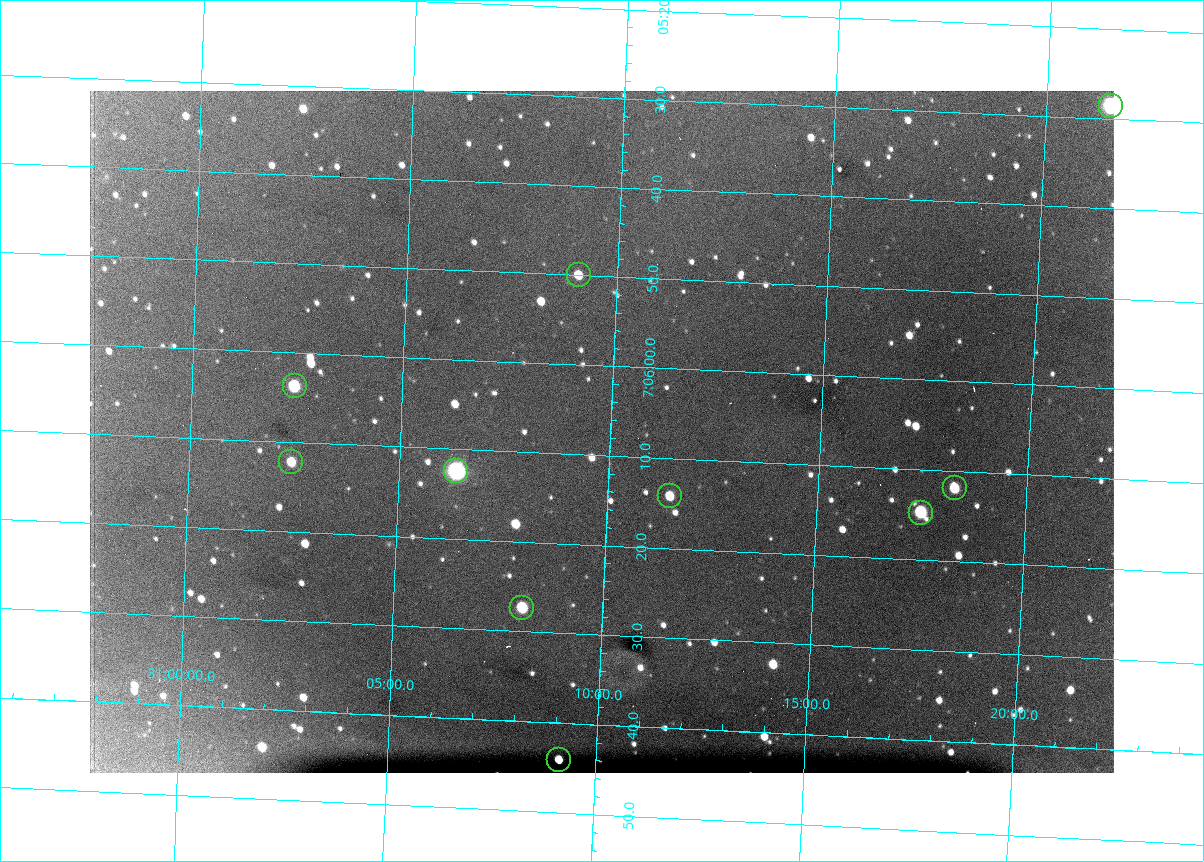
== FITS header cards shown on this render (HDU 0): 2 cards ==
NAXIS1  =                 1024 /fastest changing axis
NAXIS2  =                  682 /next to fastest changing axis

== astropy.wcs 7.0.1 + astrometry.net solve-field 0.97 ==
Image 1024 x 682 px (HDU 0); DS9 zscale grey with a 90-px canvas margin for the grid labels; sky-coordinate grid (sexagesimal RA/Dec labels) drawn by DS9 from the SOLVED WCS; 10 Tycho-2 reference stars matched to detected sources circled (green)
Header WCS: RA---TAN/DEC--TAN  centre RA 07:06:07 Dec +31:10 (106.53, +31.16 deg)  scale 1.44 arcsec/px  FOV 24.5' x 16.3'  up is -93 deg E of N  parity flipped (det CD > 0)
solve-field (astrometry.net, Tycho-2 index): VERIFIED the header's WCS against the Tycho-2 star catalogue (10 matches, 0 conflicts) and refined it, rather than solving blind
Solved WCS: RA---TAN-SIP/DEC--TAN-SIP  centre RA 07:06:07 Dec +31:10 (106.53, +31.16 deg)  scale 1.43 arcsec/px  FOV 24.4' x 16.3'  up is -92 deg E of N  parity flipped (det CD > 0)
The solver's refit moves the header's centre by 0.59 arcsec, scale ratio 0.9961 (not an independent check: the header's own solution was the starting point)
Tycho-2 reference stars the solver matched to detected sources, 10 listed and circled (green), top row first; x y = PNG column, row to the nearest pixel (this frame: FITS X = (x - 90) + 1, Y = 682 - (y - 91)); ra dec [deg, ICRS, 3 dp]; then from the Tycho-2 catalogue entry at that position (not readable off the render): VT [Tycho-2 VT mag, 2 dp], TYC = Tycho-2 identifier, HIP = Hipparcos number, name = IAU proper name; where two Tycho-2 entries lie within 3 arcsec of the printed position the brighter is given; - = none
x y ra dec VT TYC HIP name
1111 106 106.369 +31.359 8.79 2438-636-1 - -
579 275 106.458 +31.151 12.35 2438-728-1 - -
295 386 106.516 +31.041 10.39 2438-398-1 - -
291 462 106.551 +31.041 11.84 2438-663-1 - -
456 471 106.552 +31.106 9.20 2438-180-1 - -
955 488 106.550 +31.305 11.61 2438-184-1 - -
670 496 106.559 +31.192 11.79 2438-1039-1 - -
921 513 106.562 +31.292 10.01 2438-106-1 - -
522 608 106.614 +31.135 11.36 2438-550-1 - -
559 760 106.684 +31.152 11.76 2438-931-1 - -